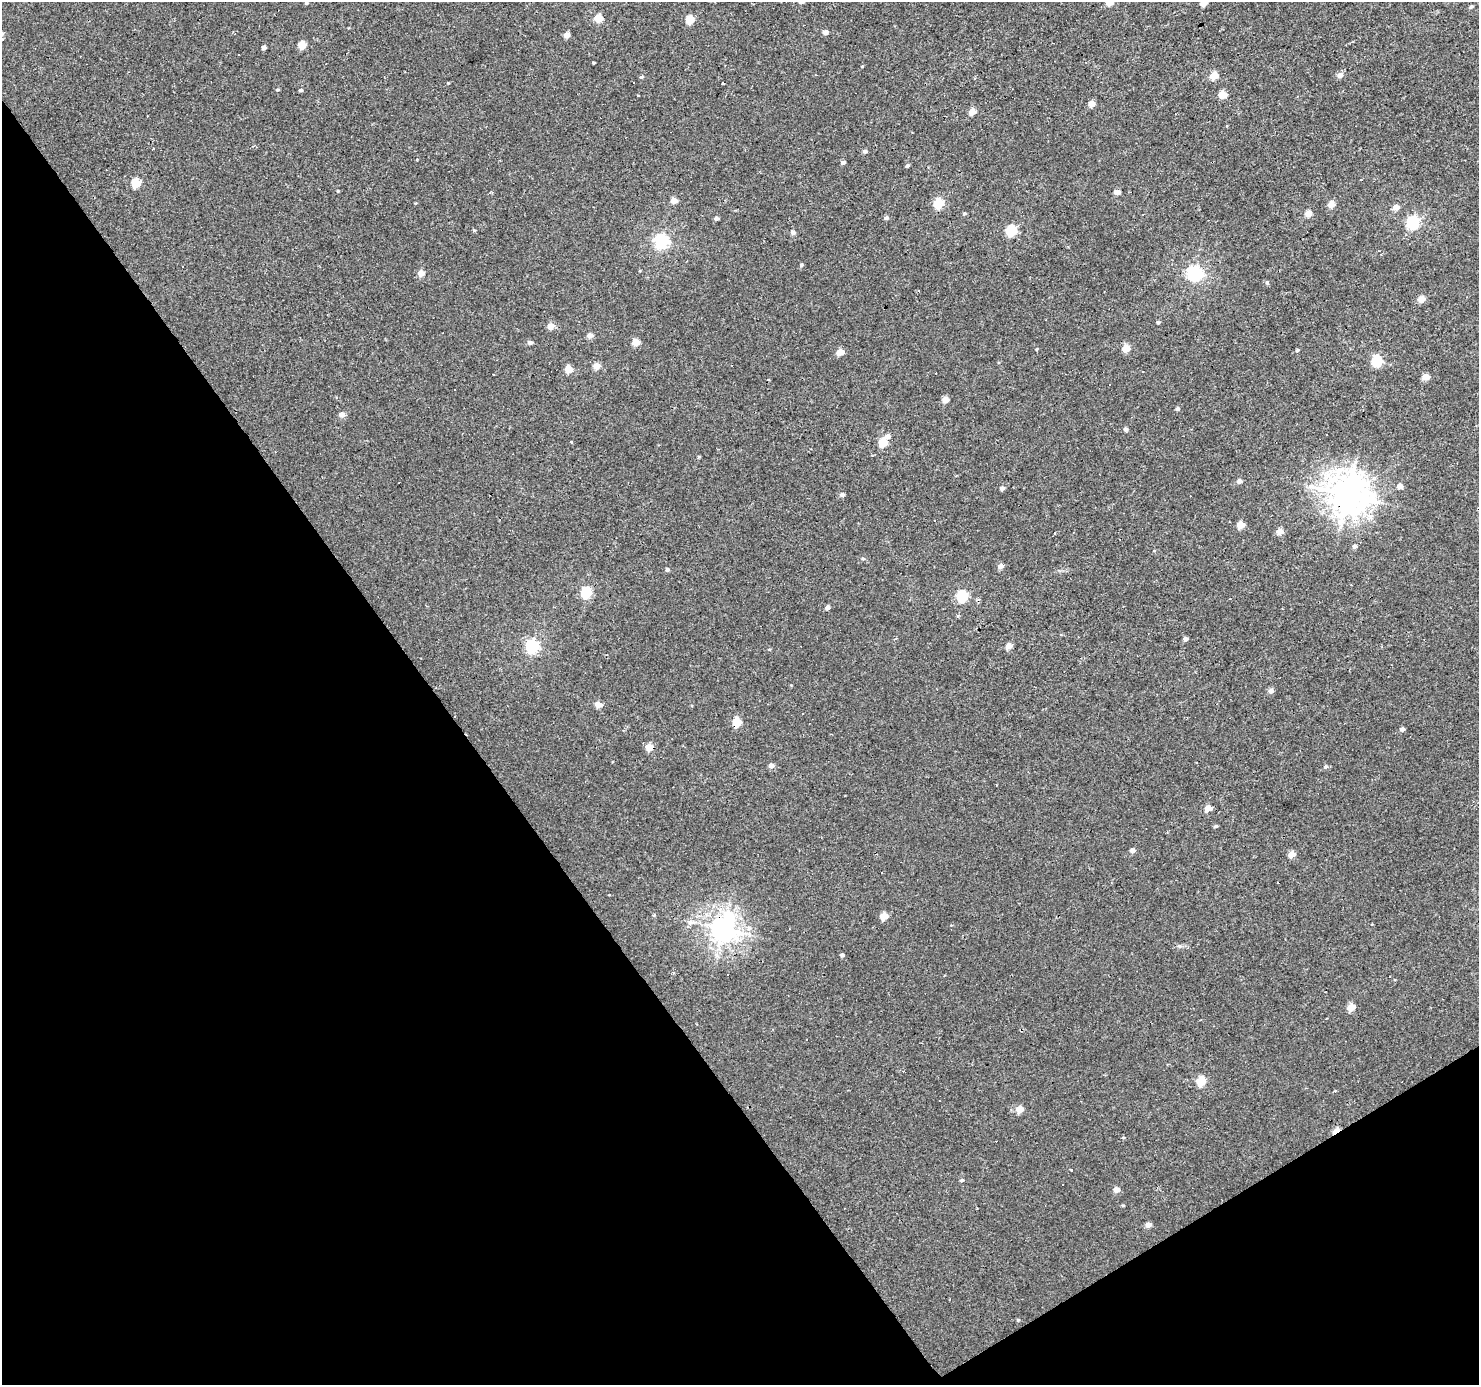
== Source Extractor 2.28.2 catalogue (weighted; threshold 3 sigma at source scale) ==
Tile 14 of 4 x 4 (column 2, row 4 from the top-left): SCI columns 1478-2954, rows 181-1563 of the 5909 x 5828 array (HDU 1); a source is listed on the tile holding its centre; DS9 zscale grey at full resolution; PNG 1481 x 1387 px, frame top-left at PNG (2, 2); no overlay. Shown black and unused: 34% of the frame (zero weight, under 2 of 3 exposures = <1% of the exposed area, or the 3 px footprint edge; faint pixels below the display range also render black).
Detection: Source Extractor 2.28.2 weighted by HDU 2 'WHT'; one run over the whole footprint, this tile lists its part. Background 0.00319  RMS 0.003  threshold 0.0134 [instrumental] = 3 sigma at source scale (4.5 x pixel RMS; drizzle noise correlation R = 1.50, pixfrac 1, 0.0396/0.0396 arcsec/px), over >= 5 px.
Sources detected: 132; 16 cosmic-ray / hot-pixel residue — not listed; the other 116 listed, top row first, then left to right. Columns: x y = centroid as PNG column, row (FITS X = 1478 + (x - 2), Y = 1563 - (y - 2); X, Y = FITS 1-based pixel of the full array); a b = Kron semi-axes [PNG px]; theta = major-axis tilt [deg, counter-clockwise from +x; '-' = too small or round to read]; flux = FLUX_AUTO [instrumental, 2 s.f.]
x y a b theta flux
801 2 4 4 - 1.1
1109 2 5 4 - 5.9
306 3 4 3 - 0.45
1203 4 5 4 - 3.4
1471 7 5 3 - 0.55
598 18 5 4 - 8.2
690 19 5 5 - 7.7
825 32 4 4 - 1.5
566 35 4 4 - 2.4
2 39 4 3 - 1.5
302 45 5 5 - 6.5
264 47 4 4 - 1.4
862 66 4 2 - 0.21
1340 75 5 5 - 2
1214 76 5 4 - 6.7
641 77 5 3 - 0.52
723 83 3 3 - 0.74
277 90 4 3 - 0.43
301 90 4 3 - 0.61
1222 95 5 4 - 6.9
1091 104 4 4 - 3.9
972 112 5 4 - 3.6
865 151 5 4 - 0.78
417 159 3 3 - 0.65
843 162 5 4 - 0.78
907 165 4 4 - 0.59
1361 180 3 3 - 1.4
136 183 5 5 - 10
338 191 4 3 - 0.25
1117 192 5 4 - 2.4
674 200 5 4 - 3.7
415 203 4 3 - 0.22
938 203 5 5 - 16
1331 204 5 5 - 3.6
1396 207 5 4 - 2.5
964 213 5 4 - 0.38
1308 214 5 4 - 4.6
716 218 4 3 - 1
886 218 5 4 - 0.78
1413 222 6 5 - 41
474 230 3 3 - 0.53
1011 230 6 5 - 23
793 232 5 4 - 1.1
661 241 6 6 - 60
801 265 4 4 - 0.45
421 273 5 4 - 3.7
1195 273 6 6 - 70
1267 282 5 4 - 0.48
1421 299 5 4 - 4
1158 322 4 4 - 0.48
551 326 5 4 - 4.1
590 335 5 4 - 2.1
636 342 5 4 - 5.1
530 343 4 4 - 1.1
1126 348 5 4 - 5.6
1037 349 4 3 - 0.23
1297 350 4 4 - 0.36
840 352 5 4 - 4.1
1377 361 5 5 - 22
597 366 5 4 - 4.4
569 369 5 5 - 6
494 375 3 3 - 0.72
1426 377 5 4 - 4.1
455 390 3 2 - 0.36
945 400 4 4 - 3.3
1177 408 4 4 - 0.7
342 415 5 5 - 2
1125 429 6 5 - 0.53
1326 435 3 2 - 0.6
888 436 5 5 - 1.7
572 442 3 3 - 1.1
883 442 5 5 - 9.6
1239 481 5 4 - 1.3
1400 486 5 4 - 2
1002 488 4 4 - 1.1
842 494 5 4 - 1
1347 495 13 12 - 550
934 520 3 3 - 1.6
1240 525 5 4 - 5.7
1280 531 5 4 - 3.7
1055 533 3 2 - 0.24
1354 546 5 5 - 0.93
863 559 5 4 - 0.37
1000 566 5 4 - 1.9
667 569 4 4 - 0.63
586 593 6 5 - 22
962 596 6 5 - 26
827 608 4 4 - 1.5
1185 639 4 4 - 1.3
532 646 6 6 - 48
1009 646 5 4 - 3.1
1271 691 5 4 - 1.8
598 704 5 4 - 3.6
802 714 3 3 - 0.73
737 722 5 5 - 10
1402 729 4 4 - 0.94
649 747 5 4 - 5.8
771 765 5 4 - 1.7
1325 767 6 5 - 0.63
1208 808 4 4 - 4.1
1216 826 4 3 - 0.5
1132 850 5 4 - 1.5
1292 854 5 4 - 4.4
884 916 5 5 - 5.4
723 929 8 8 - 270
842 955 4 4 - 0.69
1351 1007 5 4 - 5.2
806 1039 3 3 - 1.1
1201 1081 5 5 - 10
1019 1109 5 5 - 4.8
1336 1131 7 4 34 6.2
962 1180 5 4 - 0.51
1062 1185 3 3 - 0.6
1116 1189 5 5 - 2.2
1148 1225 5 4 - 2.1
1018 1320 5 4 - 0.3
Overlapping masked pixels (flux is a lower limit): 4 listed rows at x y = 1347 495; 737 722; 723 929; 1336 1131
Isophote crosses this tile's border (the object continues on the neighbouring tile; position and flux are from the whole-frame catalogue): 4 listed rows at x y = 801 2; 1109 2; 1203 4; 2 39